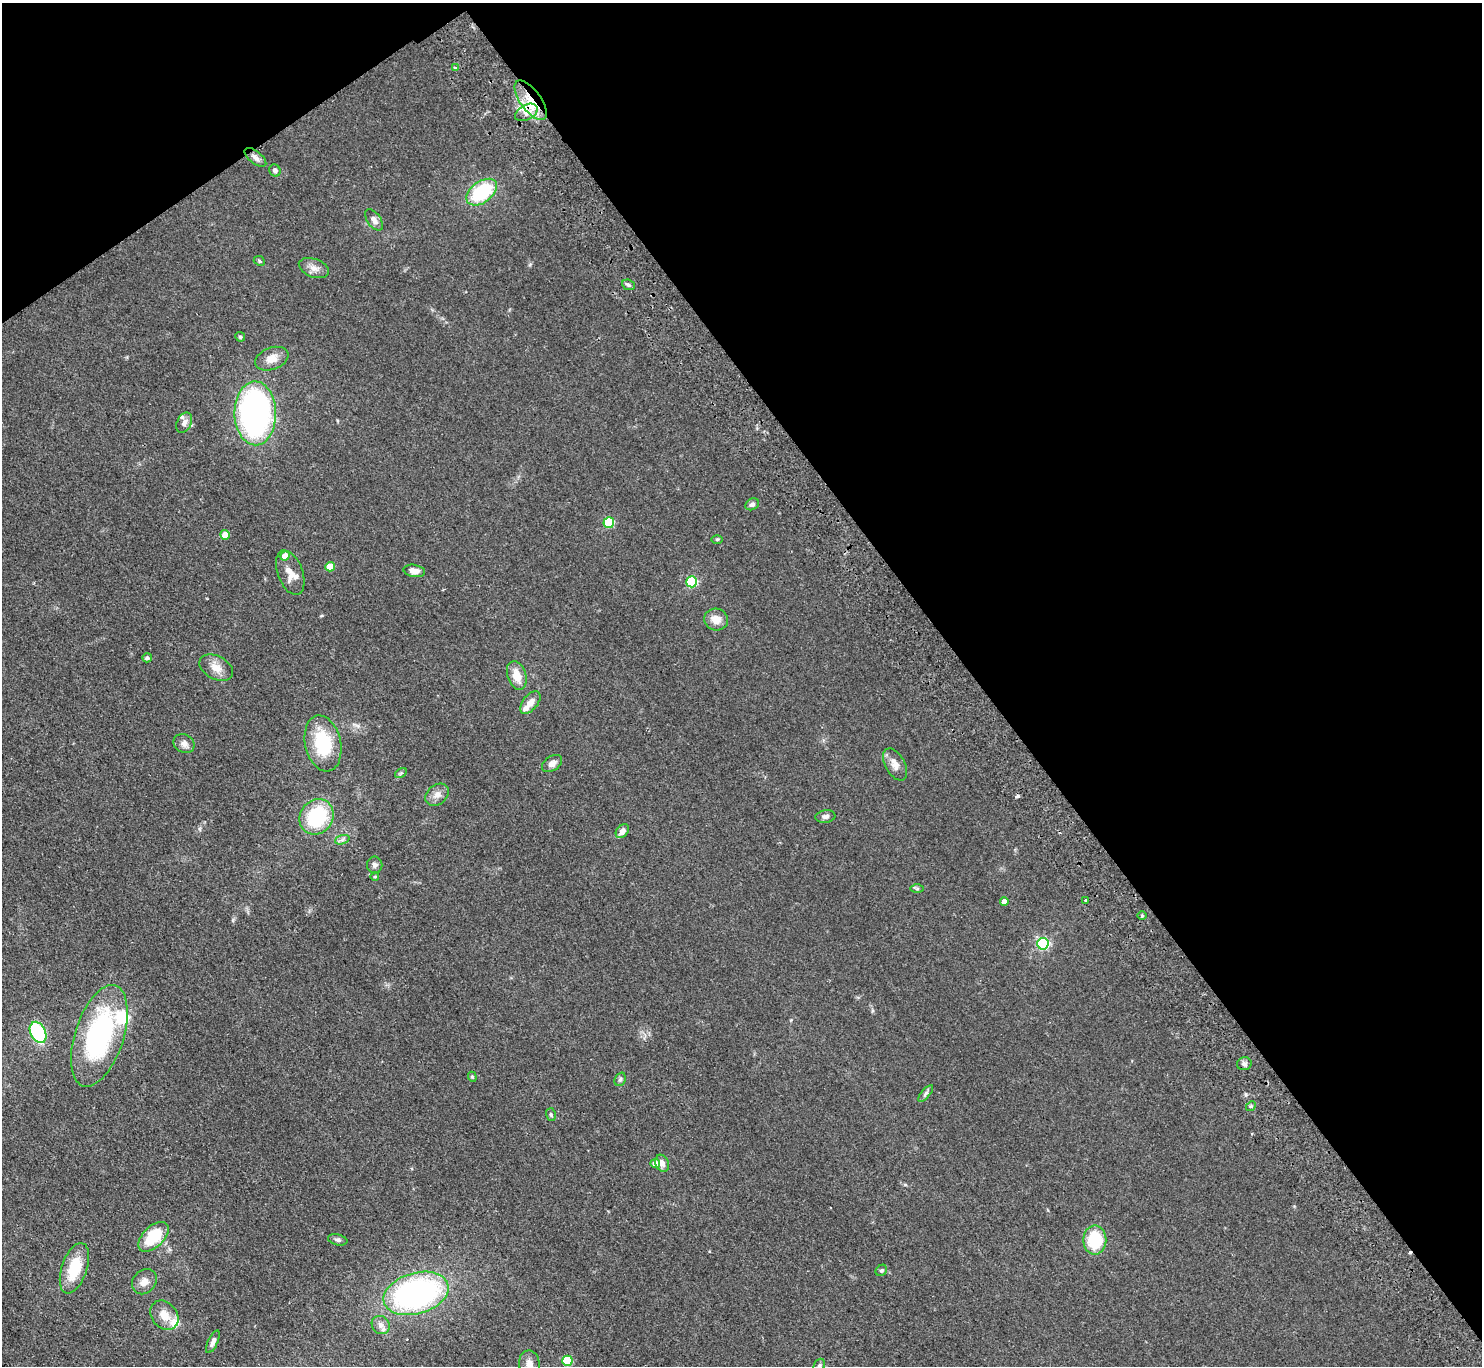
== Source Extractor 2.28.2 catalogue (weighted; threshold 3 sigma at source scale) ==
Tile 3 of 4 x 4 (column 3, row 1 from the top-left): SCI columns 3007-4486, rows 4425-5788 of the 6014 x 5985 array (HDU 1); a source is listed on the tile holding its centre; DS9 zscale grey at full resolution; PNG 1484 x 1368 px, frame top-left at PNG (2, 3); each listed source drawn as its Kron ellipse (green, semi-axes under 4 px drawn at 4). Shown black and unused: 38% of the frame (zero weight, under 2 of 3 exposures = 3% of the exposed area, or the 3 px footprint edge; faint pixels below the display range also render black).
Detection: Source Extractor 2.28.2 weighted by HDU 2 'WHT'; one run over the whole footprint, this tile lists its part. Background 0.0514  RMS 0.0075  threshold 0.0337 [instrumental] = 3 sigma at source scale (4.5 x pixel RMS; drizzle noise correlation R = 1.50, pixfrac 1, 0.05/0.05 arcsec/px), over >= 5 px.
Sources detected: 74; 2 cosmic-ray / hot-pixel residue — neither listed nor drawn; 4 inside a brighter listed object's ellipse — not listed separately; the other 68 listed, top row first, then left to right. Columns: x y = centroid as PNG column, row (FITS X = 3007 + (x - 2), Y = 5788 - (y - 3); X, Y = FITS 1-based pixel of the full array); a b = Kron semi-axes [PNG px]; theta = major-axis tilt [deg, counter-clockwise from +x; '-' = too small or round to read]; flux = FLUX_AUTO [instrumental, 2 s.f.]
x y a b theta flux
455 68 3 3 - 1.9
531 100 23 10 -54 19
526 112 12 7 29 6.7
255 157 13 6 -39 3.2
275 170 6 5 - 2.1
482 192 17 10 37 46
374 220 12 6 -55 3.8
259 261 6 4 -23 0.98
314 268 16 9 -21 5
628 285 7 5 -22 1.4
240 337 5 5 - 1.1
272 359 17 11 20 7.5
255 413 32 21 -89 220
184 423 10 7 64 3.6
752 504 7 5 28 2.2
609 523 5 5 - 49
225 535 5 4 - 11
717 539 6 3 1 0.81
285 556 5 4 - 10
330 567 5 4 - 13
414 571 11 6 -10 4.7
290 573 23 12 -69 9.1
692 582 5 5 - 56
716 620 12 11 - 7.6
147 658 5 4 - 1.8
216 668 18 11 -27 7.4
517 675 15 9 -71 10
530 702 13 7 50 6.2
323 743 28 18 -77 38
184 744 11 9 -31 3.6
552 763 11 7 34 4.1
895 764 17 9 -62 6.1
401 773 6 4 32 1.1
437 795 13 9 41 4.9
825 816 10 6 7 2.5
316 817 19 16 54 50
622 831 8 5 50 4.7
342 840 7 4 19 1.8
375 865 8 7 - 2.2
375 876 4 3 - 0.55
917 888 7 4 0 1.1
1086 900 3 3 - 3.4
1004 902 4 4 - 4.8
1142 916 5 3 - 0.74
1043 944 6 5 - 110
38 1032 11 7 -63 46
99 1036 53 24 72 110
1244 1064 7 6 - 2.1
472 1077 5 4 - 0.88
620 1079 7 5 68 1.5
926 1093 10 4 50 1.6
1251 1106 5 4 - 1
551 1115 6 5 - 1.1
655 1163 4 4 - 8.3
662 1163 9 6 -66 4
153 1237 18 10 44 26
338 1240 10 5 -12 1.9
1095 1240 15 11 90 31
74 1268 26 12 71 24
881 1270 6 5 - 1.2
144 1282 14 11 48 5.7
416 1293 33 20 16 180
164 1315 16 12 -49 9.5
381 1325 10 8 -48 3.6
213 1342 12 5 64 3
567 1361 5 5 - 36
529 1364 13 10 -81 5.9
819 1366 7 5 69 1.4
Overlapping masked pixels (flux is a lower limit): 1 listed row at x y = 531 100
Isophote crosses this tile's border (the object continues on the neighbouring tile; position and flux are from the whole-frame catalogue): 2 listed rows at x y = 529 1364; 819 1366